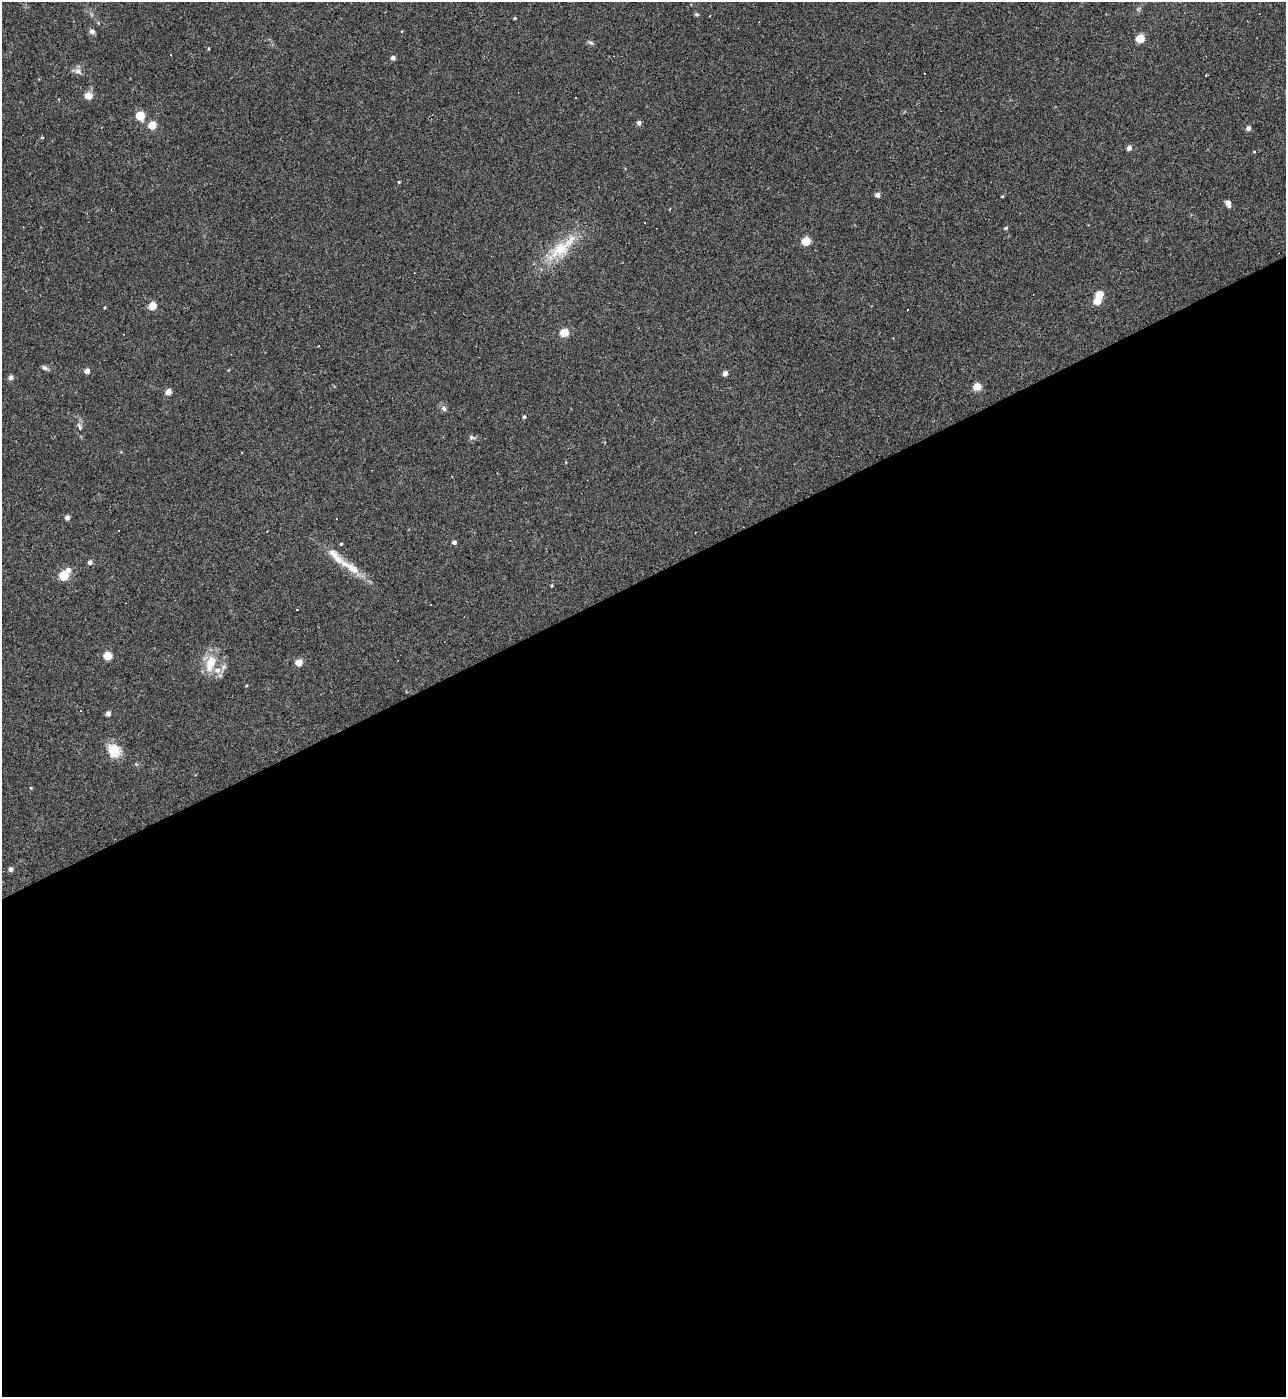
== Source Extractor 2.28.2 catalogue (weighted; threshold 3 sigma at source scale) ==
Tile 15 of 4 x 4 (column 3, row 4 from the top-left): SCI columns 2719-4002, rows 1-1395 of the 5565 x 5579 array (HDU 1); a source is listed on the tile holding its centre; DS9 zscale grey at full resolution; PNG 1288 x 1399 px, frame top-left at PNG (2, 2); no overlay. Shown black and unused: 59% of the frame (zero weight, under 3 of 4 exposures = <1% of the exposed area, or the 3 px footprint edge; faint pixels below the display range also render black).
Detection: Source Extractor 2.28.2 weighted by HDU 2 'WHT'; one run over the whole footprint, this tile lists its part. Background 0.0277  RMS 0.0045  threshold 0.0203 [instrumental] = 3 sigma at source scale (4.5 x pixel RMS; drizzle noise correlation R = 1.50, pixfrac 1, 0.05/0.05 arcsec/px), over >= 5 px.
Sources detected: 72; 12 cosmic-ray / hot-pixel residue — not listed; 2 inside a brighter listed object's ellipse — not listed separately; the other 58 listed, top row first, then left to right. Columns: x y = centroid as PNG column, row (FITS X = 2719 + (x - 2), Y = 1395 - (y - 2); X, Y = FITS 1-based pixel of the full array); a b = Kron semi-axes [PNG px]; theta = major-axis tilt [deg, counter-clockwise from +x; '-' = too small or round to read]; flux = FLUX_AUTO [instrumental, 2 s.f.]
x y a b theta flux
696 14 7 4 -31 0.61
515 18 3 3 - 0.55
92 31 8 6 -23 1.3
1140 39 5 4 - 18
591 43 8 5 -29 0.95
209 48 4 2 - 0.37
393 58 4 4 - 2.4
78 71 11 8 -29 2
1206 75 3 2 - 0.61
88 96 9 8 - 3.5
140 116 5 5 - 16
639 123 4 4 - 2.2
152 125 5 4 - 15
1249 128 4 4 - 2.6
42 137 5 3 - 0.38
1129 148 4 4 - 3.4
1254 152 3 3 - 0.37
399 182 4 3 - 0.44
878 195 4 4 - 3.5
1002 196 4 3 - 0.47
1228 204 7 5 -69 2.2
670 209 4 2 - 0.27
1006 228 4 4 - 0.86
806 241 5 5 - 17
560 249 45 17 38 18
1100 294 5 4 - 12
1097 301 5 4 - 11
153 306 5 4 - 11
564 333 5 4 - 16
45 368 9 5 -29 1.1
87 371 4 4 - 4.7
725 373 4 4 - 3.9
11 378 4 4 - 2.3
977 387 5 4 - 13
168 392 4 4 - 6.8
444 408 8 6 -59 1.4
524 417 4 4 - 0.85
80 426 12 4 -68 1.2
472 437 9 5 -18 1.1
241 453 3 3 - 3.3
67 518 4 4 - 2.9
118 530 3 3 - 63
454 542 4 4 - 1.8
341 544 4 3 - 0.6
90 562 6 5 - 1
350 567 41 10 -31 9.9
68 570 5 5 - 3
64 575 5 5 - 27
552 585 4 4 - 0.47
108 656 5 4 - 17
299 663 4 4 - 9.3
210 664 25 12 72 9
223 667 8 6 62 1.5
246 686 4 3 - 0.4
108 714 4 4 - 2.8
114 751 17 15 -56 8.1
31 788 4 4 - 0.44
11 869 4 4 - 2.6